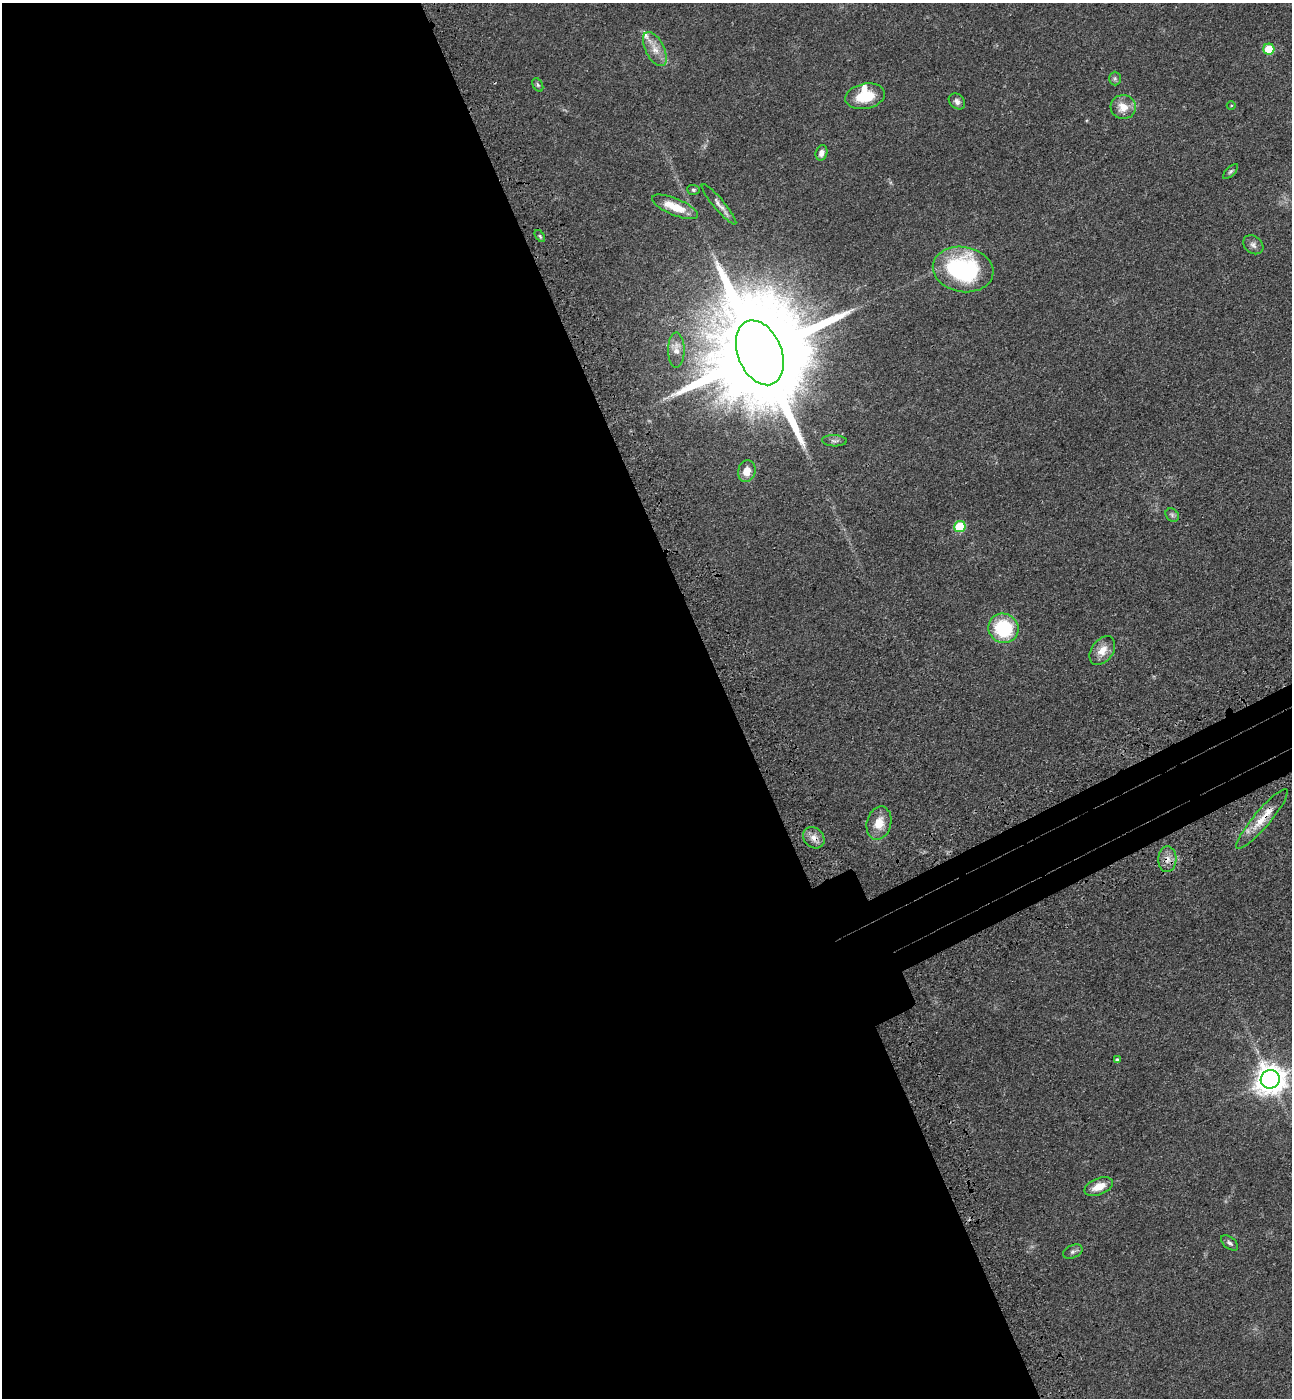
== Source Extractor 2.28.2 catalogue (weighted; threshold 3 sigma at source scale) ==
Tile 9 of 4 x 4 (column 1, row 3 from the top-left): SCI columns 232-1521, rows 1488-2883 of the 5756 x 5768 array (HDU 1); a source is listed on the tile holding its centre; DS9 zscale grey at full resolution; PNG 1294 x 1400 px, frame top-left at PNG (2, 3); each listed source drawn as its Kron ellipse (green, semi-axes under 4 px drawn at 4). Shown black and unused: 59% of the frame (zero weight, under 3 of 4 exposures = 6% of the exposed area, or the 3 px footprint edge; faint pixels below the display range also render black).
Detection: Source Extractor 2.28.2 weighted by HDU 2 'WHT'; one run over the whole footprint, this tile lists its part. Background 0.0425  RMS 0.005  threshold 0.0225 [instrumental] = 3 sigma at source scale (4.5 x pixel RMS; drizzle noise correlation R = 1.50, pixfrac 1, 0.05/0.05 arcsec/px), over >= 5 px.
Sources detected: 35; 2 inside a brighter listed object's ellipse — not listed separately; the other 33 listed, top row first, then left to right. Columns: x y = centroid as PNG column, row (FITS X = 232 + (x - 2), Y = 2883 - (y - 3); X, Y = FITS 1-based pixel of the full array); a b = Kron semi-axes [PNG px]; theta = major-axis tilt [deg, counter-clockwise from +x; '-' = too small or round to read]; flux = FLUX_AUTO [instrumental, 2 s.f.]
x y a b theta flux
655 49 18 9 -63 5.6
1269 49 5 5 - 15
1115 78 7 6 - 0.95
538 85 7 4 -61 0.83
865 96 20 12 12 15
957 101 9 7 -43 1.9
1231 105 4 3 - 0.37
1123 107 12 12 - 6.5
821 153 8 6 74 2.6
1230 171 9 4 45 0.93
693 190 6 5 - 0.79
719 204 26 5 -50 3.1
675 207 25 8 -22 11
540 236 7 3 -53 0.64
1253 245 11 8 -39 2.1
963 269 30 22 -10 64
676 350 17 8 90 3.6
760 353 34 22 -68 19000
834 441 12 5 -3 1.5
747 471 11 8 77 5.2
1172 515 7 6 - 1.1
960 526 6 5 - 27
1004 628 15 14 - 30
1102 651 16 10 54 6
1262 819 38 8 50 9.9
879 823 17 12 75 7.5
814 838 12 9 -45 3.6
1167 859 13 9 87 3.9
1117 1060 4 4 - 1
1270 1079 9 9 - 710
1099 1187 15 8 22 6.6
1230 1243 10 5 -40 1.4
1073 1252 10 6 25 1.5
Overlapping masked pixels (flux is a lower limit): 4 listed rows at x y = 760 353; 1262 819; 814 838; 1167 859